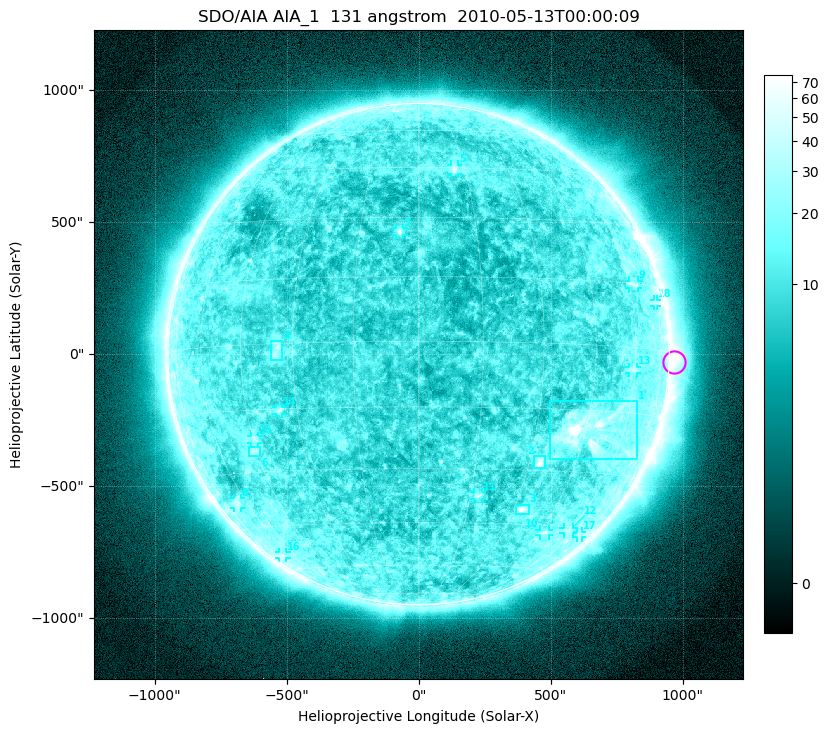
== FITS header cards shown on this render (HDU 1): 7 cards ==
TELESCOP= 'SDO/AIA'
INSTRUME= 'AIA_1'
WAVELNTH=                  131
WAVEUNIT= 'angstrom'
DATE-OBS= '2010-05-13T00:00:09.62'
CTYPE1  = 'HPLN-TAN'
CTYPE2  = 'HPLT-TAN'

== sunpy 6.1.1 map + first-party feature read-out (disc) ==
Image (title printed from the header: SDO/AIA AIA_1  131 angstrom  2010-05-13T00:00:09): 1024 x 1024 px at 2.4 arcsec/px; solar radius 950 arcsec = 396 px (full disc in frame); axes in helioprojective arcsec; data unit not stated in the header (colour bar unlabelled)
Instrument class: DISC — disc imager (sunpy class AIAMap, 131 A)
Bright regions (active regions / flare kernels): reference = the median radial profile (limb darkening/brightening removed); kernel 9 px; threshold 5 sigma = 14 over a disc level ~10.1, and >= 1.15x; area >= 12 px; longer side >= 9 px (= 22 arcsec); searched inside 0.97 R_sun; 18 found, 18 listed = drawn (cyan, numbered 1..; 13 of them under ~33 arcsec drawn as corner ticks so the feature stays visible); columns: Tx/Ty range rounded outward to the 5 arcsec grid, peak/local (2 s.f.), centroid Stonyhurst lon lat
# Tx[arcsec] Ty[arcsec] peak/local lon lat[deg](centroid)
1 495..830 -400..-175 13 +46 -20
2 440..480 -435..-385 8.7 +33 -28
3 370..420 -605..-570 6.6 +33 -41
4 -560..-515 -25..50 4.2 -34 -2
5 120..150 685..720 4.4 +12 +44
6 -640..-600 -390..-350 2.9 -46 -25
7 -85..-55 450..480 4.9 -5 +26
8 -700..-675 -585..-545 2.4 -66 -38
9 795..830 250..280 2.6 +62 +15
10 455..495 -690..-665 2.9 +48 -47
11 210..240 -550..-520 3.8 +17 -37
12 550..585 -680..-655 2.2 +60 -46
13 795..830 -70..-45 2.6 +59 -5
14 -540..-515 -225..-200 3.4 -35 -15
15 -635..-605 -335..-310 2.7 -44 -22
16 -530..-500 -775..-750 2.3 -68 -54
17 600..620 -695..-670 1.8 +70 -47
18 890..905 180..210 1.9 +74 +11
Off-limb structures (1.02-1.3 R_sun): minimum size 162 px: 8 found; the strongest spans PA ~230..320 deg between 1.02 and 1.3 R_sun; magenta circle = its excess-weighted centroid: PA ~270 deg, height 1.02 R_sun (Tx ~970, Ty ~-30 arcsec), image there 4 x the reference